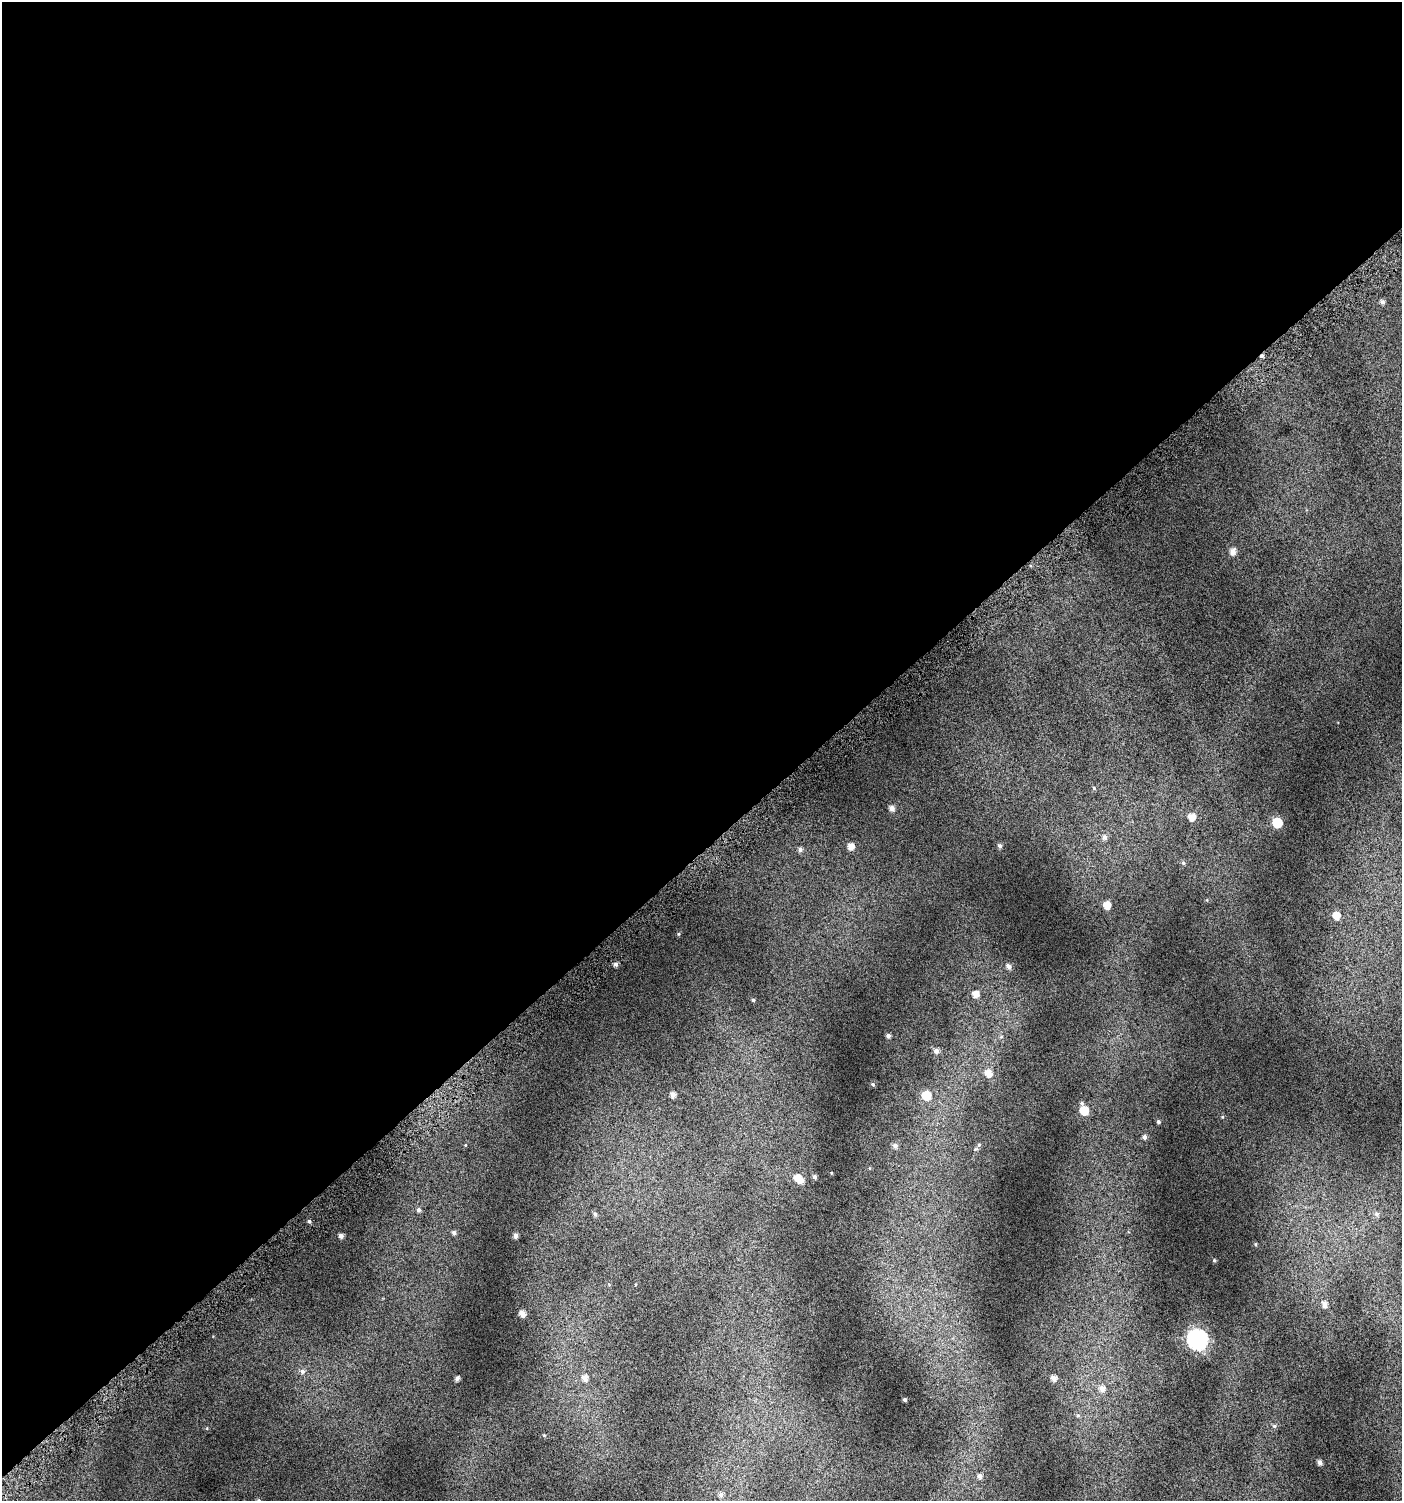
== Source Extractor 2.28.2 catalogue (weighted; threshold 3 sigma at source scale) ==
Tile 2 of 4 x 4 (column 2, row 1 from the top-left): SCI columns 1636-3035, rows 4531-6029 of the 6008 x 6064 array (HDU 1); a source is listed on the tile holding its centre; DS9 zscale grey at full resolution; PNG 1404 x 1503 px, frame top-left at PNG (2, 2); no overlay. Shown black and unused: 57% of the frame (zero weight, under 4 of 7 exposures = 2% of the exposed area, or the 3 px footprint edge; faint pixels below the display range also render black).
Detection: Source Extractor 2.28.2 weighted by HDU 2 'WHT'; one run over the whole footprint, this tile lists its part. Background 0.0777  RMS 0.047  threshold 0.192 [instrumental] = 3 sigma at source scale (4.09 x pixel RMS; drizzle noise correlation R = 1.36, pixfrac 0.8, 0.0396/0.0396 arcsec/px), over >= 5 px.
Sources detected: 58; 1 cosmic-ray / hot-pixel residue — not listed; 1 inside a brighter listed object's ellipse — not listed separately; the other 56 listed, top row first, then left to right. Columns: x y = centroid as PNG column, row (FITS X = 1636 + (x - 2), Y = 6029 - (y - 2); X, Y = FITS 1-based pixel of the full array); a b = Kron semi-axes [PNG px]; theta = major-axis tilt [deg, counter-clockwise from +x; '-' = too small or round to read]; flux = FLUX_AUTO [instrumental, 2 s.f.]
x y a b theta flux
1382 302 6 5 - 12
1233 551 6 6 - 25
1094 788 5 4 - 4.9
892 808 6 5 - 20
1192 817 7 6 - 39
1277 823 6 6 - 180
1104 837 7 6 - 14
851 846 6 6 - 30
1000 846 6 5 - 10
800 850 6 5 - 12
1183 863 6 5 - 7.6
1107 905 6 5 - 45
1336 915 7 6 - 47
679 934 5 3 - 4.1
616 964 5 5 - 13
1009 967 8 5 -45 15
975 994 7 6 - 31
753 1000 4 4 - 6
888 1036 4 4 - 11
1001 1037 6 3 19 4.7
936 1051 6 6 - 16
988 1073 8 7 - 41
873 1084 5 4 - 6.4
673 1094 5 5 - 22
926 1095 7 7 - 110
1084 1110 7 6 - 92
1158 1122 4 4 - 7.3
1144 1137 5 5 - 12
979 1145 6 5 - 8.7
895 1146 7 6 - 16
814 1177 5 4 - 10
797 1178 7 7 - 35
418 1210 6 6 - 10
595 1214 6 5 - 8.4
1377 1214 7 6 - 12
309 1221 5 4 - 6.5
454 1232 6 5 - 10
515 1235 5 4 - 15
341 1236 5 5 - 15
1214 1260 4 4 - 4.4
1324 1304 7 7 - 22
522 1313 5 4 - 24
1197 1340 9 8 - 1300
302 1371 7 6 - 13
457 1378 4 4 - 12
585 1378 7 6 - 26
1054 1378 6 5 - 20
1102 1388 8 7 - 23
905 1400 3 3 - 7.5
1078 1415 6 4 0 5.6
1274 1426 5 5 - 6.3
544 1435 5 4 - 4.2
1319 1462 4 4 - 14
979 1476 6 5 - 15
721 1495 7 6 - 13
258 1500 5 3 - 3.4
Isophote crosses this tile's border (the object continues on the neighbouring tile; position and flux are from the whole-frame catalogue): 1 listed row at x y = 258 1500